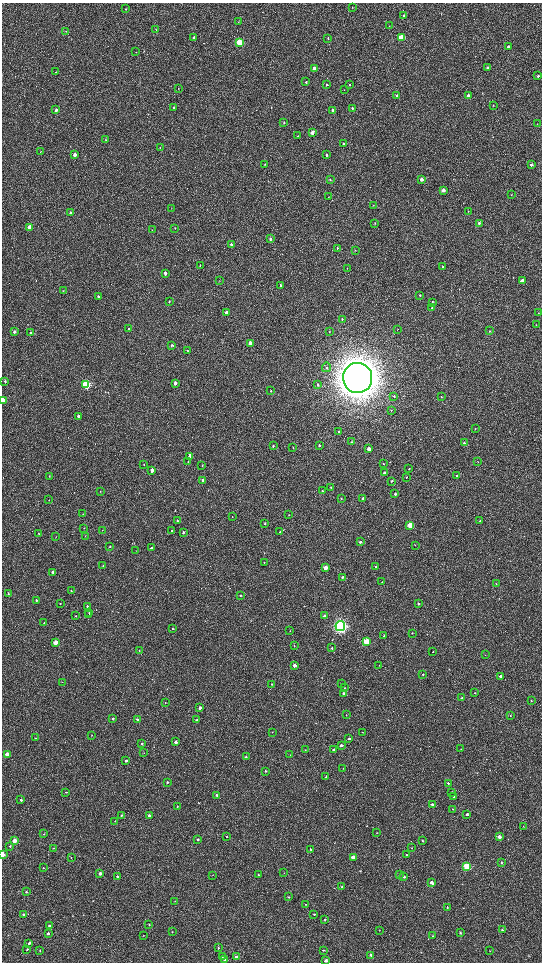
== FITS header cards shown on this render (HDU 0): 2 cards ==
NAXIS1  =                 1080 / length of data axis 1
NAXIS2  =                 1920 / length of data axis 2

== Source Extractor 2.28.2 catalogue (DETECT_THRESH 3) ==
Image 1080 x 1920 px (HDU 0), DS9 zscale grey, zoomed out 1/2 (1 PNG px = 2 x 2 image px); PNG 544 x 964 px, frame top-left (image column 1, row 1919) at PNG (2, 3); each listed source drawn as its Kron ellipse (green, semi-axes under 4 px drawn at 4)
Background 508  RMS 32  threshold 95.4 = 3 sigma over >= 5 px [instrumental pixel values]
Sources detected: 288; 2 cannot appear on this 1/2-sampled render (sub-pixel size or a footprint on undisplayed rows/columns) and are neither listed nor drawn; the other 286 listed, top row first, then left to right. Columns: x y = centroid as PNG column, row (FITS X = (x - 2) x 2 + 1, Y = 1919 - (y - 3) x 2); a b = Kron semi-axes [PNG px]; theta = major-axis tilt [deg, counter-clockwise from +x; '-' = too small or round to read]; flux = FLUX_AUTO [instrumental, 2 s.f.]
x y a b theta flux
352 7 2 1 - 2.0e+03
125 9 3 3 - 5.1e+03
404 16 2 2 - 1.7e+04
238 22 3 2 - 2.5e+03
389 26 2 1 - 1.7e+03
156 29 2 1 - 2.6e+03
66 31 3 2 - 2.6e+03
194 37 2 2 - 1.1e+04
401 37 3 3 - 3.4e+05
328 38 2 2 - 3.4e+03
239 42 3 3 - 4.2e+05
508 47 3 2 - 2.6e+04
136 52 3 2 - 2.2e+03
487 67 2 2 - 1.1e+04
314 69 3 3 - 6.9e+04
56 72 2 2 - 3.0e+03
538 76 3 2 - 8.1e+03
306 82 3 2 - 8.7e+03
327 85 3 2 - 7.5e+03
350 85 2 2 - 5.1e+03
178 88 2 1 - 2.5e+03
344 90 2 2 - 2.1e+03
397 95 3 2 - 8.7e+03
468 95 3 2 - 3.0e+04
493 105 2 2 - 3.9e+03
173 107 3 2 - 5.9e+03
352 108 3 2 - 1.1e+04
56 110 3 3 - 1.5e+04
333 110 3 2 - 2.4e+04
284 123 3 2 - 5.2e+03
537 124 2 2 - 1.8e+03
312 133 3 2 - 4.5e+04
298 136 2 2 - 2.4e+03
106 140 4 2 - 4.6e+03
344 144 2 2 - 9.6e+03
160 148 3 2 - 3.0e+03
40 152 2 2 - 2.4e+03
75 155 3 2 - 6.0e+04
326 155 3 2 - 1.2e+04
265 165 2 2 - 2.3e+03
531 165 3 2 - 9.1e+03
330 180 3 2 - 5.5e+03
422 180 3 2 - 2.7e+04
443 190 3 2 - 3.2e+04
511 195 3 2 - 2.6e+03
328 197 3 2 - 3.0e+03
373 205 3 2 - 3.2e+03
171 208 3 2 - 2.1e+03
468 211 3 2 - 3.1e+03
71 213 3 2 - 3.4e+04
375 223 3 2 - 2.3e+03
479 223 3 3 - 1.1e+04
30 227 3 3 - 1.1e+05
175 228 3 2 - 2.7e+03
152 230 2 2 - 2.0e+03
270 239 3 3 - 1.4e+04
231 245 3 2 - 2.3e+04
337 248 3 3 - 5.2e+03
355 250 3 2 - 2.9e+03
200 265 3 2 - 4.2e+03
443 267 3 2 - 3.8e+03
347 268 3 2 - 2.4e+03
165 273 3 2 - 2.9e+04
219 281 3 2 - 2.9e+03
522 281 3 3 - 7.2e+04
281 285 3 2 - 6.2e+03
63 291 3 2 - 2.1e+03
420 295 3 3 - 5.5e+03
98 296 3 2 - 1.1e+04
169 302 3 2 - 3.9e+03
432 302 3 2 - 6.8e+03
432 308 3 2 - 4.8e+03
226 312 3 2 - 3.4e+04
538 313 3 2 - 2.1e+03
342 319 4 3 - 6.3e+03
536 325 2 2 - 2.5e+03
129 329 3 2 - 9.0e+03
398 329 3 2 - 1.9e+03
489 331 3 2 - 3.8e+03
14 332 3 2 - 1.3e+04
329 332 3 3 - 4.1e+03
30 333 3 2 - 9.7e+03
250 343 3 2 - 4.8e+04
172 345 3 2 - 6.8e+03
187 350 3 2 - 3.7e+03
326 367 5 3 - 9.1e+03
358 378 15 14 - 1.9e+07
5 381 3 2 - 7.7e+03
175 383 3 2 - 3.1e+04
86 384 3 3 - 9.0e+05
318 385 4 3 - 1.1e+04
271 391 2 2 - 4.7e+03
394 396 3 3 - 6.2e+03
441 397 3 2 - 4.9e+03
3 400 3 2 - 5.4e+04
391 410 3 2 - 3.1e+03
78 416 3 3 - 1.2e+04
475 429 3 2 - 2.7e+03
338 432 3 3 - 4.4e+03
351 442 3 2 - 5.7e+03
464 443 3 3 - 1.4e+04
319 445 3 2 - 8.6e+03
273 446 3 2 - 8.4e+03
293 448 3 2 - 3.3e+03
369 449 3 2 - 7.1e+04
190 456 3 3 - 1.2e+05
188 462 3 2 - 4.2e+03
478 462 3 2 - 2.0e+03
144 464 3 2 - 3.6e+03
383 464 3 2 - 4.2e+03
202 465 3 2 - 3.3e+03
409 469 3 2 - 4.2e+03
152 470 3 2 - 4.2e+04
384 473 3 2 - 2.0e+04
456 475 3 2 - 8.0e+03
49 476 2 2 - 3.5e+03
406 477 3 2 - 4.9e+03
203 480 3 3 - 1.4e+04
391 481 3 2 - 4.5e+03
331 487 3 3 - 5.0e+03
100 491 3 2 - 3.4e+03
322 491 3 2 - 5.1e+03
395 494 3 3 - 1.4e+04
341 498 3 2 - 3.8e+03
363 498 3 2 - 1.0e+04
49 500 2 2 - 3.0e+03
83 514 2 2 - 2.1e+03
289 515 2 2 - 2.3e+03
232 517 3 1 - 2.4e+03
177 521 3 2 - 1.2e+04
480 521 2 2 - 4.3e+03
265 524 3 2 - 5.3e+03
410 525 3 3 - 2.1e+05
84 528 2 2 - 3.1e+03
102 530 3 2 - 2.0e+03
172 531 3 2 - 5.1e+03
183 532 3 2 - 1.1e+04
280 532 3 2 - 5.9e+03
39 534 3 2 - 3.7e+03
85 536 3 2 - 2.8e+03
56 537 2 2 - 2.5e+03
360 542 3 2 - 1.4e+04
415 545 3 2 - 2.5e+03
110 547 3 2 - 5.5e+03
151 548 3 3 - 1.1e+04
136 551 2 2 - 1.9e+03
264 562 3 2 - 4.3e+03
103 566 3 2 - 4.5e+03
376 566 3 2 - 6.0e+03
325 568 3 2 - 8.9e+04
53 572 3 2 - 2.0e+04
342 577 3 2 - 9.4e+03
382 582 2 2 - 2.3e+03
496 583 2 2 - 2.1e+03
71 591 3 3 - 6.8e+03
8 593 2 2 - 4.2e+03
240 595 3 2 - 6.6e+03
36 600 2 2 - 7.2e+03
60 603 2 2 - 4.3e+03
418 604 2 2 - 8.7e+03
87 606 2 2 - 1.1e+04
89 612 3 2 - 3.4e+03
89 615 2 2 - 2.8e+03
75 616 3 2 - 3.1e+03
325 616 3 2 - 1.7e+04
44 623 3 2 - 3.9e+03
340 626 5 4 - 2.3e+06
172 629 3 2 - 4.0e+03
290 631 2 1 - 1.2e+03
412 633 3 2 - 3.0e+03
384 636 3 2 - 6.0e+03
56 642 3 3 - 1.2e+05
367 642 3 3 - 4.5e+05
294 646 3 2 - 3.3e+03
332 648 3 3 - 7.0e+03
139 650 2 1 - 2.0e+03
433 652 2 1 - 2.7e+03
485 655 2 2 - 2.7e+03
294 665 2 2 - 3.6e+04
379 665 2 2 - 2.2e+03
423 675 2 2 - 4.4e+03
500 676 3 2 - 2.6e+04
62 682 2 2 - 1.6e+03
341 683 2 2 - 2.6e+03
271 684 2 2 - 4.5e+03
344 688 2 1 - 2.0e+03
475 693 3 2 - 3.8e+03
344 694 2 2 - 3.8e+04
462 698 2 2 - 5.4e+03
531 701 3 2 - 4.2e+03
165 703 3 2 - 3.3e+03
200 708 2 2 - 4.1e+04
346 715 2 2 - 3.2e+03
510 716 3 3 - 3.5e+03
113 719 3 2 - 1.4e+04
137 720 3 3 - 1.2e+04
196 720 2 2 - 6.4e+03
272 732 2 2 - 2.1e+03
362 732 2 1 - 1.7e+03
92 735 2 2 - 2.5e+03
36 738 3 2 - 2.7e+03
349 739 3 2 - 9.8e+03
176 742 2 2 - 2.5e+04
142 744 3 3 - 1.1e+04
341 745 3 2 - 2.0e+04
461 749 2 2 - 2.2e+03
305 750 2 2 - 2.9e+03
334 750 2 2 - 1.4e+04
144 753 2 1 - 1.9e+03
7 754 3 3 - 1.1e+05
290 755 3 2 - 2.8e+03
246 757 3 2 - 5.8e+03
126 761 2 2 - 1.5e+04
343 768 2 2 - 2.2e+03
265 771 3 3 - 8.6e+03
326 777 2 2 - 6.7e+03
167 782 2 2 - 9.1e+03
448 783 2 2 - 8.8e+03
66 792 3 3 - 5.3e+03
452 792 3 2 - 7.8e+03
217 795 2 2 - 1.6e+04
453 796 3 2 - 7.9e+03
21 800 2 2 - 1.2e+04
432 805 3 2 - 1.8e+04
177 807 3 2 - 4.0e+03
452 809 3 2 - 3.1e+03
467 814 3 3 - 1.2e+04
121 815 2 2 - 6.4e+03
149 815 3 2 - 2.3e+04
115 821 2 2 - 2.5e+03
523 826 3 2 - 2.5e+03
376 833 2 2 - 1.8e+03
43 834 3 2 - 5.2e+03
227 836 2 2 - 5.4e+03
499 837 3 2 - 2.9e+04
198 839 2 2 - 1.2e+04
15 841 3 3 - 7.3e+04
422 841 3 2 - 6.3e+03
10 846 3 3 - 6.7e+03
53 848 3 2 - 4.5e+03
412 848 3 2 - 1.9e+03
310 849 3 2 - 6.8e+03
2 855 3 2 - 8.6e+04
406 855 3 3 - 6.4e+03
71 857 2 2 - 3.9e+03
353 857 3 2 - 6.0e+04
501 863 2 2 - 6.6e+03
467 866 3 3 - 4.5e+05
43 868 2 2 - 3.9e+03
100 873 3 2 - 2.2e+04
284 873 2 1 - 1.7e+03
212 875 2 2 - 1.5e+03
258 875 3 2 - 5.2e+03
399 875 3 2 - 3.8e+03
118 877 2 2 - 2.4e+04
404 877 3 3 - 8.6e+03
432 883 3 2 - 3.0e+04
342 886 3 3 - 4.8e+03
26 892 3 3 - 6.0e+03
288 897 3 2 - 4.0e+03
175 901 3 2 - 4.2e+03
305 904 2 2 - 2.8e+03
447 907 3 3 - 5.5e+03
24 914 3 2 - 2.6e+04
314 914 2 2 - 4.9e+03
325 920 3 2 - 3.8e+03
149 924 2 2 - 4.7e+03
49 925 3 2 - 1.0e+04
379 930 2 2 - 2.3e+03
502 930 4 3 - 7.1e+03
172 932 2 2 - 3.1e+03
460 933 3 3 - 6.0e+03
48 934 3 3 - 1.6e+04
433 935 4 3 - 4.9e+03
143 936 3 2 - 2.0e+03
29 943 3 2 - 1.3e+04
218 948 3 2 - 7.4e+03
27 949 2 2 - 6.0e+03
40 950 2 2 - 4.8e+03
324 950 3 2 - 4.0e+03
490 951 3 2 - 2.7e+03
371 955 3 3 - 1.2e+04
222 957 3 3 - 3.5e+03
236 957 3 3 - 2.7e+04
225 959 3 2 - 5.6e+03
326 960 3 2 - 1.7e+04
At the frame edge (FLAGS 8, measured only in part): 3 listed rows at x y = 3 400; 2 855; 326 960
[2 sub-pixel or undisplayed-footprint detections neither listed nor drawn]